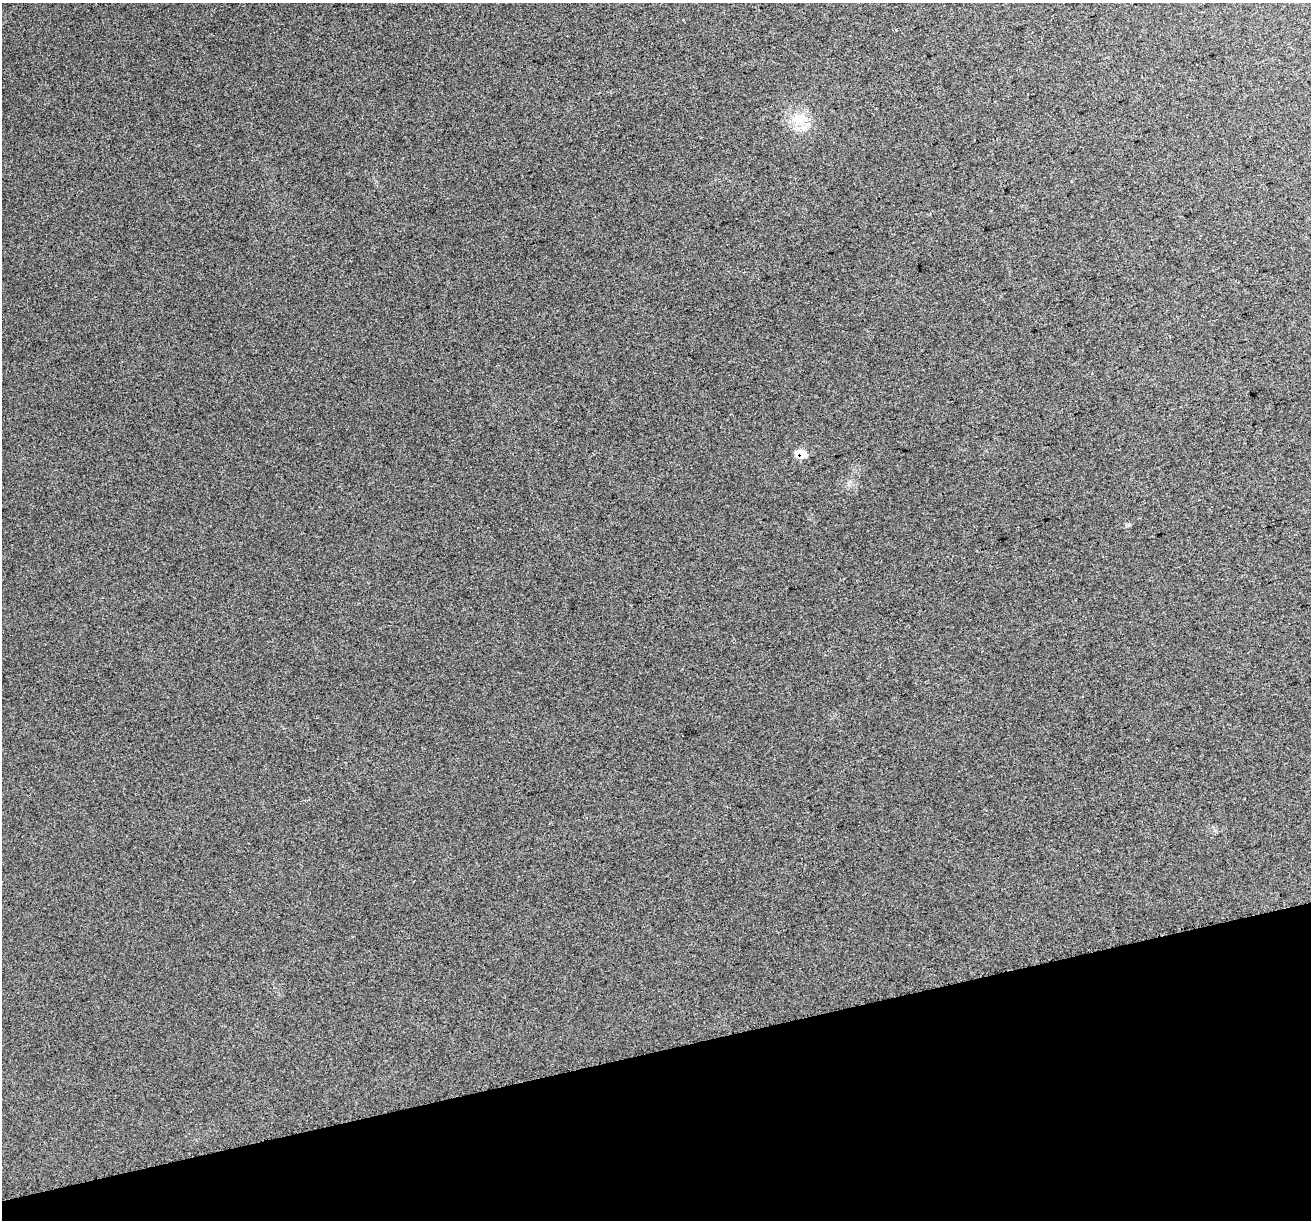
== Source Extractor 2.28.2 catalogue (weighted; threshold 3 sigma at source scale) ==
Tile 14 of 4 x 4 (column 2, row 4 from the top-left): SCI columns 1349-2657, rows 120-1337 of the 5314 x 5062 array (HDU 1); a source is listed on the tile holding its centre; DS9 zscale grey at full resolution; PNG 1313 x 1222 px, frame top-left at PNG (2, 3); no overlay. Shown black and unused: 14% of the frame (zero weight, under 2 of 3 exposures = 2% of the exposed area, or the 3 px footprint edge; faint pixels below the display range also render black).
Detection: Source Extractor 2.28.2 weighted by HDU 2 'WHT'; one run over the whole footprint, this tile lists its part. Background 0.038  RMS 0.012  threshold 0.054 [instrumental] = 3 sigma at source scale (4.5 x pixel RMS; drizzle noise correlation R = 1.50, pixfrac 1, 0.0396/0.0396 arcsec/px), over >= 5 px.
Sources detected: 3; all 3 listed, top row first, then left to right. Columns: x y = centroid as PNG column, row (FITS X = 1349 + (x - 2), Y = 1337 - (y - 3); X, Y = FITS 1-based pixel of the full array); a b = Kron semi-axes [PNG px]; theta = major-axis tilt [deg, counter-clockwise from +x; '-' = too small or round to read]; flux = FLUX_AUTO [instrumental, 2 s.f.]
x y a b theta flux
896 30 4 3 - 1.1
799 119 25 14 5 25
801 453 9 5 -22 19
Overlapping masked pixels (flux is a lower limit): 1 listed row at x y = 801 453